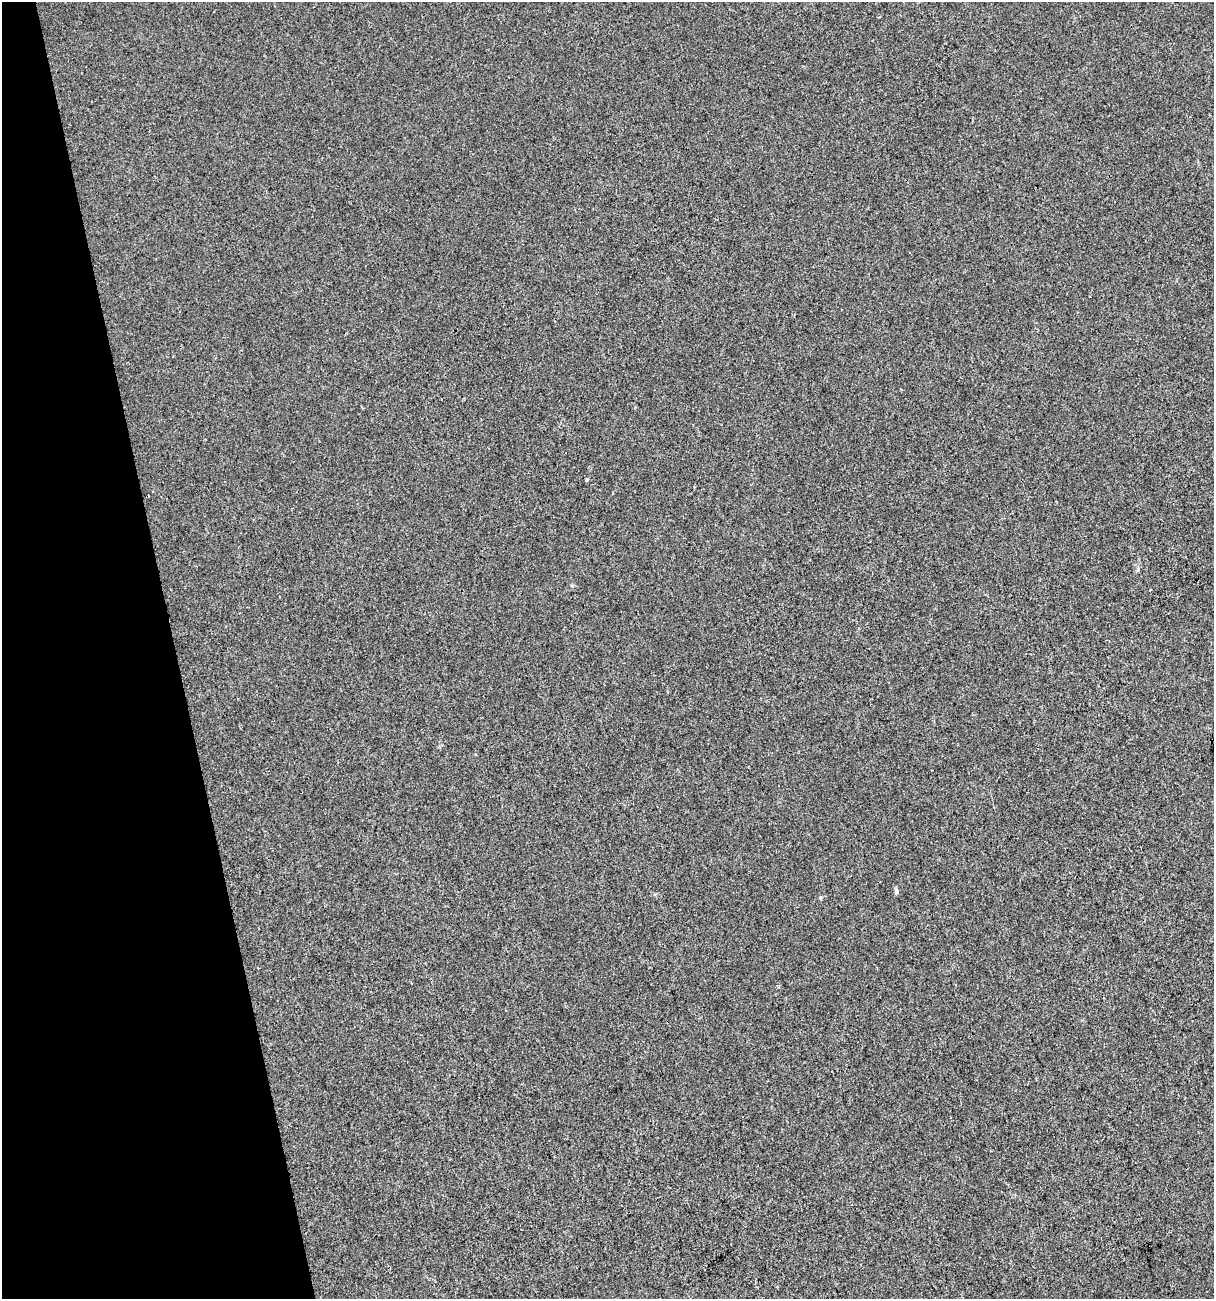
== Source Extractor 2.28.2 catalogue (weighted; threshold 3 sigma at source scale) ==
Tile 5 of 4 x 4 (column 1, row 2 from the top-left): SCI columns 101-1312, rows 2597-3893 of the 4995 x 5192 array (HDU 1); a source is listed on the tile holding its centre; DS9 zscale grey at full resolution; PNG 1216 x 1301 px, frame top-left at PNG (2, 2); no overlay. Shown black and unused: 14% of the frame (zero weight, under 3 of 4 exposures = <1% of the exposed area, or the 3 px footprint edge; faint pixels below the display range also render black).
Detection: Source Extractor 2.28.2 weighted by HDU 2 'WHT'; one run over the whole footprint, this tile lists its part. Background 0.00113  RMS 0.0028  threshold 0.0127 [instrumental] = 3 sigma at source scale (4.5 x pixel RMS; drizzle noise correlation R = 1.50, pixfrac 1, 0.0396/0.0396 arcsec/px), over >= 5 px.
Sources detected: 3; all 3 listed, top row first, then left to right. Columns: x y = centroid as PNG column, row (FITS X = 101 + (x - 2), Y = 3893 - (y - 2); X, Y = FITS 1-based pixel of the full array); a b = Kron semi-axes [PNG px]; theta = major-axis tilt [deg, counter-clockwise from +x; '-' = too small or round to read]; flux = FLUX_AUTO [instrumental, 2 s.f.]
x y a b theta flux
587 480 4 3 - 0.65
896 891 7 5 80 0.6
820 898 5 4 - 0.32